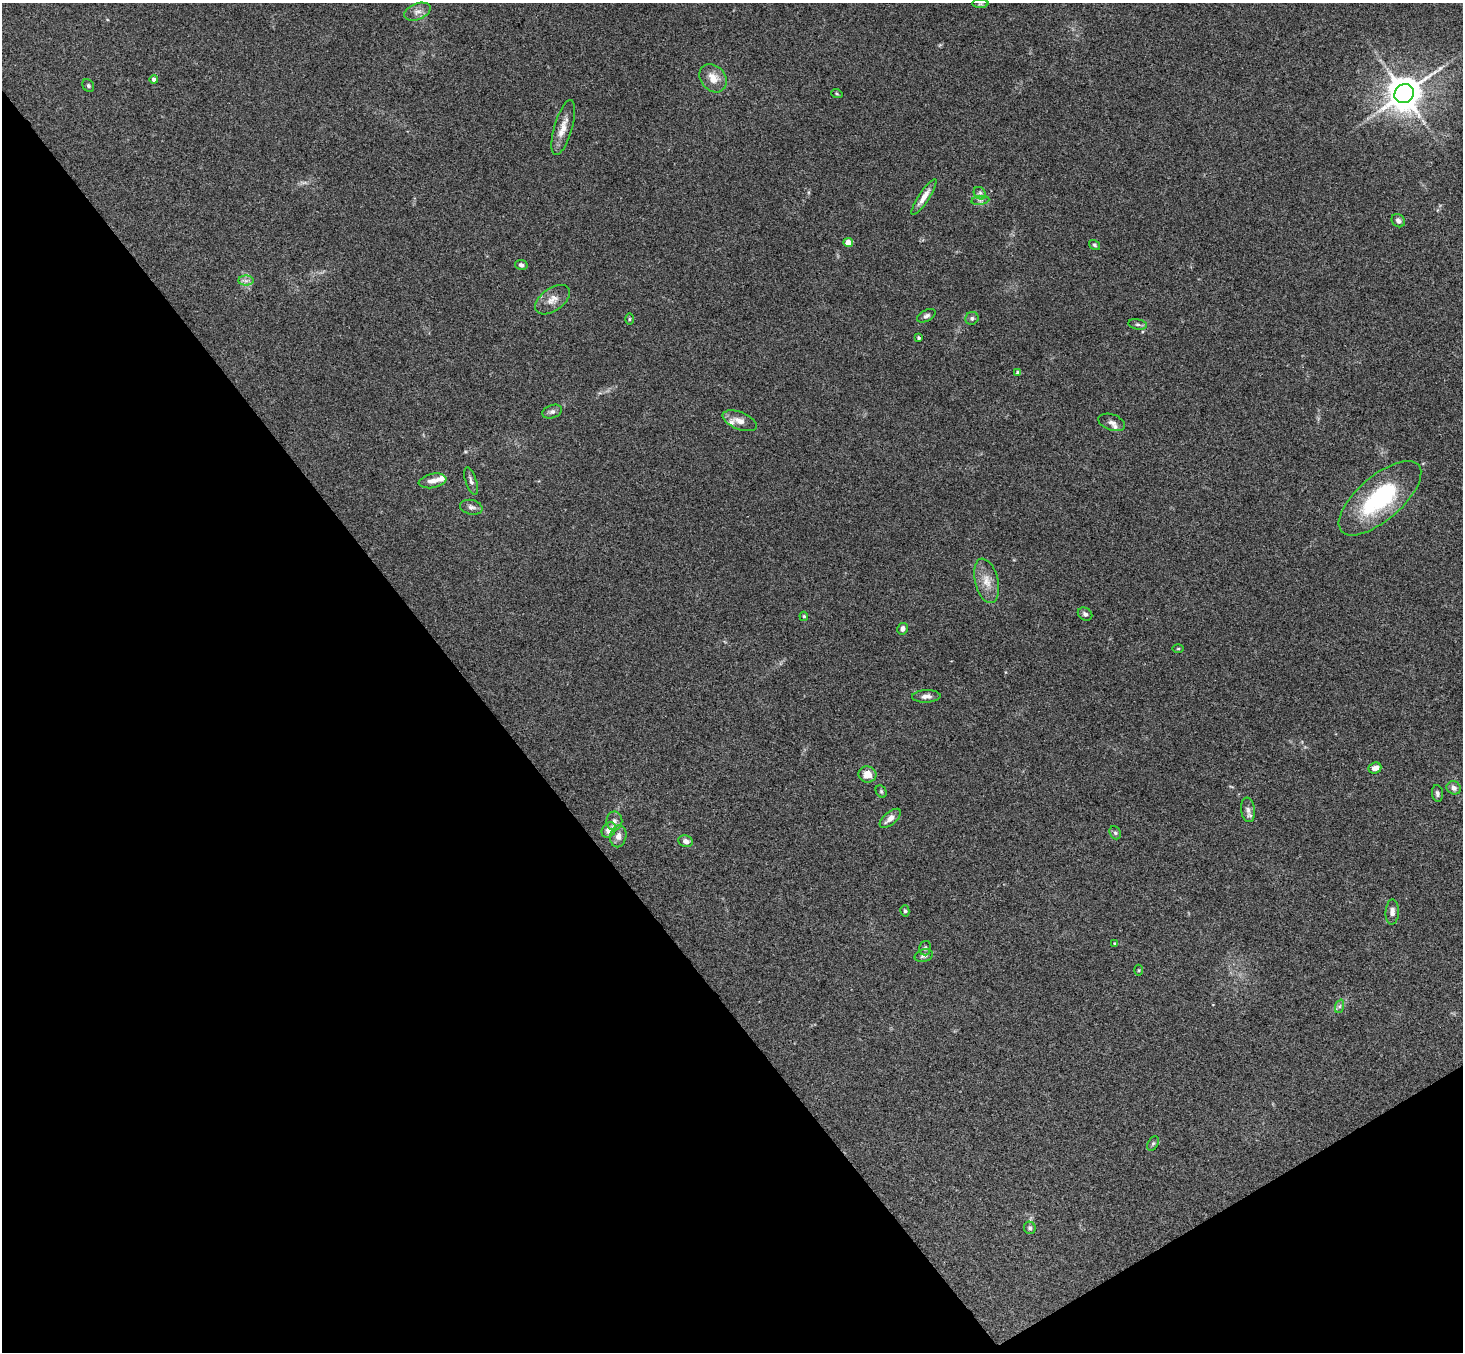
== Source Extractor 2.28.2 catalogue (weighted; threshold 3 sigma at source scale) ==
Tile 14 of 4 x 4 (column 2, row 4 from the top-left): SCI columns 1514-2974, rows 332-1681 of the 5947 x 5927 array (HDU 1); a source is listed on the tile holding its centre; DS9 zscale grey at full resolution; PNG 1465 x 1354 px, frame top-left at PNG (2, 3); each listed source drawn as its Kron ellipse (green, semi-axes under 4 px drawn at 4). Shown black and unused: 35% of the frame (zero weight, under 3 of 4 exposures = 6% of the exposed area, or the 3 px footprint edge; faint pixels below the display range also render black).
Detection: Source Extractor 2.28.2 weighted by HDU 2 'WHT'; one run over the whole footprint, this tile lists its part. Background 0.205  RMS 0.0083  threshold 0.0372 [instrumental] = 3 sigma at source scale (4.5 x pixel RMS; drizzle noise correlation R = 1.50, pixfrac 1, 0.05/0.05 arcsec/px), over >= 5 px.
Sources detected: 59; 2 inside a brighter listed object's ellipse — not listed separately; the other 57 listed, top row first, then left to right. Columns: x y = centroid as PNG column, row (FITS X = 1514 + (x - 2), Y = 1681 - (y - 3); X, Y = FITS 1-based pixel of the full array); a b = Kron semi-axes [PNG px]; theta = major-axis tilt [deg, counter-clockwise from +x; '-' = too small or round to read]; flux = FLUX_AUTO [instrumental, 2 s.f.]
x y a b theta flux
980 4 8 4 1 1.3
417 12 14 8 21 4.9
713 78 15 12 -51 11
154 79 4 4 - 2.7
88 85 7 5 -59 1.4
837 94 6 3 -19 0.91
1404 94 10 9 - 1900
563 127 28 9 74 10
980 193 7 5 -46 1.9
924 197 21 5 57 7.2
980 200 9 4 8 2
1398 221 7 6 - 2.7
848 243 4 4 - 12
1095 245 6 4 -34 1.3
521 265 6 5 - 2.3
246 281 7 5 0 2.5
553 300 20 11 35 8.6
926 316 10 5 28 2.3
972 318 7 6 - 1.9
629 319 5 3 - 0.84
1138 324 9 5 -10 2
919 338 3 3 - 1.5
1018 373 4 4 - 2.3
552 412 10 6 19 3.1
739 421 18 8 -22 6.7
1112 422 14 8 -19 4.1
433 481 14 7 12 5.5
471 481 14 5 -72 2.8
1380 498 51 22 41 84
471 507 11 7 -12 2.9
987 581 23 11 -76 11
1085 614 8 6 -33 2.2
804 616 5 4 - 1
902 629 6 5 - 3.1
1178 649 5 3 - 0.81
926 696 14 6 2 4.2
1375 768 6 5 - 5
867 774 9 8 - 9.2
1454 788 7 6 - 3.7
881 791 6 5 - 1.2
1437 793 8 5 -83 2.1
1248 810 12 7 -82 3.8
890 818 13 6 40 5.5
614 821 9 8 - 3.4
609 830 8 6 50 6.5
1115 833 7 5 -67 1.6
618 836 11 8 80 5.1
686 841 7 6 - 3.5
905 911 5 4 - 1.3
1392 912 12 6 87 4.5
1115 943 4 3 - 0.82
925 948 7 6 - 1.8
924 955 9 6 16 2.6
1139 970 5 3 - 0.79
1340 1006 7 4 71 1.8
1153 1143 8 5 62 1.6
1030 1228 6 6 - 1.8